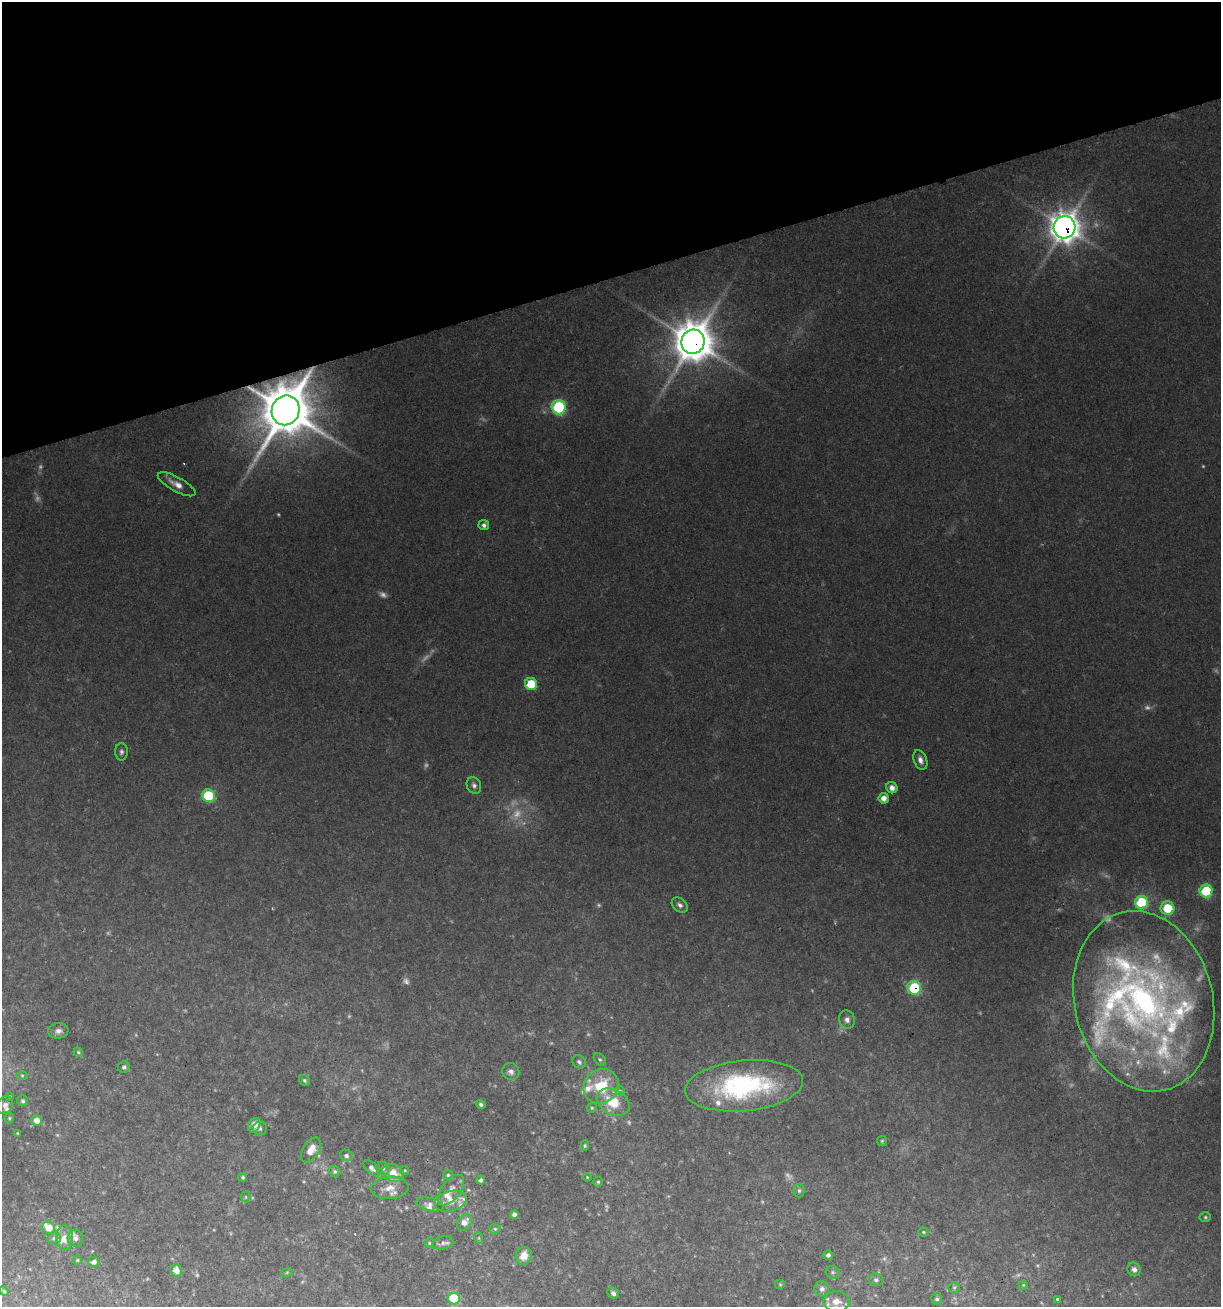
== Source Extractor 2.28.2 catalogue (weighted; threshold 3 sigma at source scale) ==
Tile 3 of 4 x 4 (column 3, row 1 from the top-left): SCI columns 2489-3707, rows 3915-5219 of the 5026 x 5219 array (HDU 1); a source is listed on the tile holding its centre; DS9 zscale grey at full resolution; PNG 1223 x 1309 px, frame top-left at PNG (2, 2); each listed source drawn as its Kron ellipse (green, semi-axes under 4 px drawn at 4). Shown black and unused: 21% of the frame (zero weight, under 2 of 3 exposures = <1% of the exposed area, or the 3 px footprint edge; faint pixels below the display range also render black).
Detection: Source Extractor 2.28.2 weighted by HDU 2 'WHT'; one run over the whole footprint, this tile lists its part. Background 0.0877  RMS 0.0078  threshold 0.0349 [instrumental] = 3 sigma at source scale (4.5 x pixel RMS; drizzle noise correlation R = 1.50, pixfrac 1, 0.0396/0.0396 arcsec/px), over >= 5 px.
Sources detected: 142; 28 too faint to see at this stretch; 1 cosmic-ray / hot-pixel residue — neither listed nor drawn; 20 inside a brighter listed object's ellipse — not listed separately; the other 93 listed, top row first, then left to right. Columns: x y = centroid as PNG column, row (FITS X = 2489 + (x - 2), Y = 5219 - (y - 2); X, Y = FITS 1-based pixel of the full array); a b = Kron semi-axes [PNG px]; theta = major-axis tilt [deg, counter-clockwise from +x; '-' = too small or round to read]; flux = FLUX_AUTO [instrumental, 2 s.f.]
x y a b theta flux
1064 227 11 11 - 1100
693 342 12 11 - 2500
559 407 7 7 - 71
286 410 15 13 70 5200
177 484 21 7 -29 6.8
484 525 5 5 - 2.9
531 684 6 6 - 25
121 752 9 6 -88 2.5
920 760 10 6 -69 4.1
474 785 9 7 -66 2.7
892 788 6 5 - 5.4
208 796 6 6 - 48
884 798 5 5 - 6
1206 891 6 6 - 42
1141 902 6 6 - 57
680 905 9 6 -39 2.8
1167 908 7 7 - 22
914 988 7 7 - 54
1144 1001 91 69 -76 350
847 1020 9 8 - 3.5
58 1031 10 7 7 3.6
78 1052 5 4 - 1
600 1059 7 5 -48 1.7
579 1062 7 6 - 2.3
124 1067 6 6 - 2
511 1072 9 8 - 3.7
22 1075 6 4 0 0.96
304 1080 6 5 - 1.4
601 1086 18 16 41 31
744 1086 59 25 6 120
620 1091 5 4 - 1
10 1097 4 3 - 0.98
23 1101 5 5 - 1.4
613 1102 17 12 -28 21
481 1104 5 4 - 1.9
5 1105 9 7 52 3.1
592 1108 5 4 - 1.1
9 1118 5 5 - 1
36 1120 5 5 - 7
254 1125 8 5 63 9.4
260 1128 7 7 - 2.1
17 1133 3 3 - 0.68
882 1141 5 5 - 1.1
585 1146 5 4 - 1.1
311 1150 14 8 57 8
346 1156 6 5 - 2.1
372 1168 10 5 -43 2.9
383 1168 7 6 - 2.2
405 1170 4 3 - 0.87
335 1172 6 5 - 1.6
393 1173 11 8 -24 10
448 1175 5 5 - 1.2
243 1177 4 4 - 1.3
587 1177 4 3 - 0.65
481 1180 4 4 - 2.3
598 1182 5 5 - 1.2
390 1188 19 11 5 9.9
451 1190 18 9 53 7.4
799 1191 7 5 90 1.5
246 1197 5 5 - 1.1
451 1201 16 10 15 10
430 1204 14 6 -12 3.8
514 1215 4 4 - 3
1205 1217 6 5 - 1.2
464 1222 9 6 53 5.7
49 1228 6 6 - 12
495 1229 5 5 - 1.2
923 1232 5 4 - 0.96
54 1238 6 6 - 2.1
65 1238 12 8 -87 7.2
76 1238 8 8 - 3.3
479 1238 6 3 -72 1.1
429 1243 5 4 - 1
443 1243 10 6 14 2.8
828 1255 5 4 - 2
524 1256 9 8 - 8.9
77 1260 4 4 - 0.83
94 1262 6 5 - 3.2
1134 1269 7 6 - 3.1
176 1270 6 5 - 6.7
287 1272 6 4 20 0.91
833 1272 7 6 - 1.9
876 1280 7 6 - 2.1
780 1285 5 5 - 1.1
1023 1285 5 4 - 0.85
954 1288 6 5 - 1.2
822 1289 7 7 - 3.7
4 1291 5 4 - 1
613 1293 6 5 - 2.6
454 1298 6 6 - 47
937 1299 6 5 - 1.9
1057 1299 3 3 - 3.3
836 1302 13 10 0 9.6
Overlapping masked pixels (flux is a lower limit): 4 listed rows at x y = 1064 227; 693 342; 286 410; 914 988
Isophote crosses this tile's border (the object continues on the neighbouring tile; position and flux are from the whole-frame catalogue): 1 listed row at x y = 1144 1001